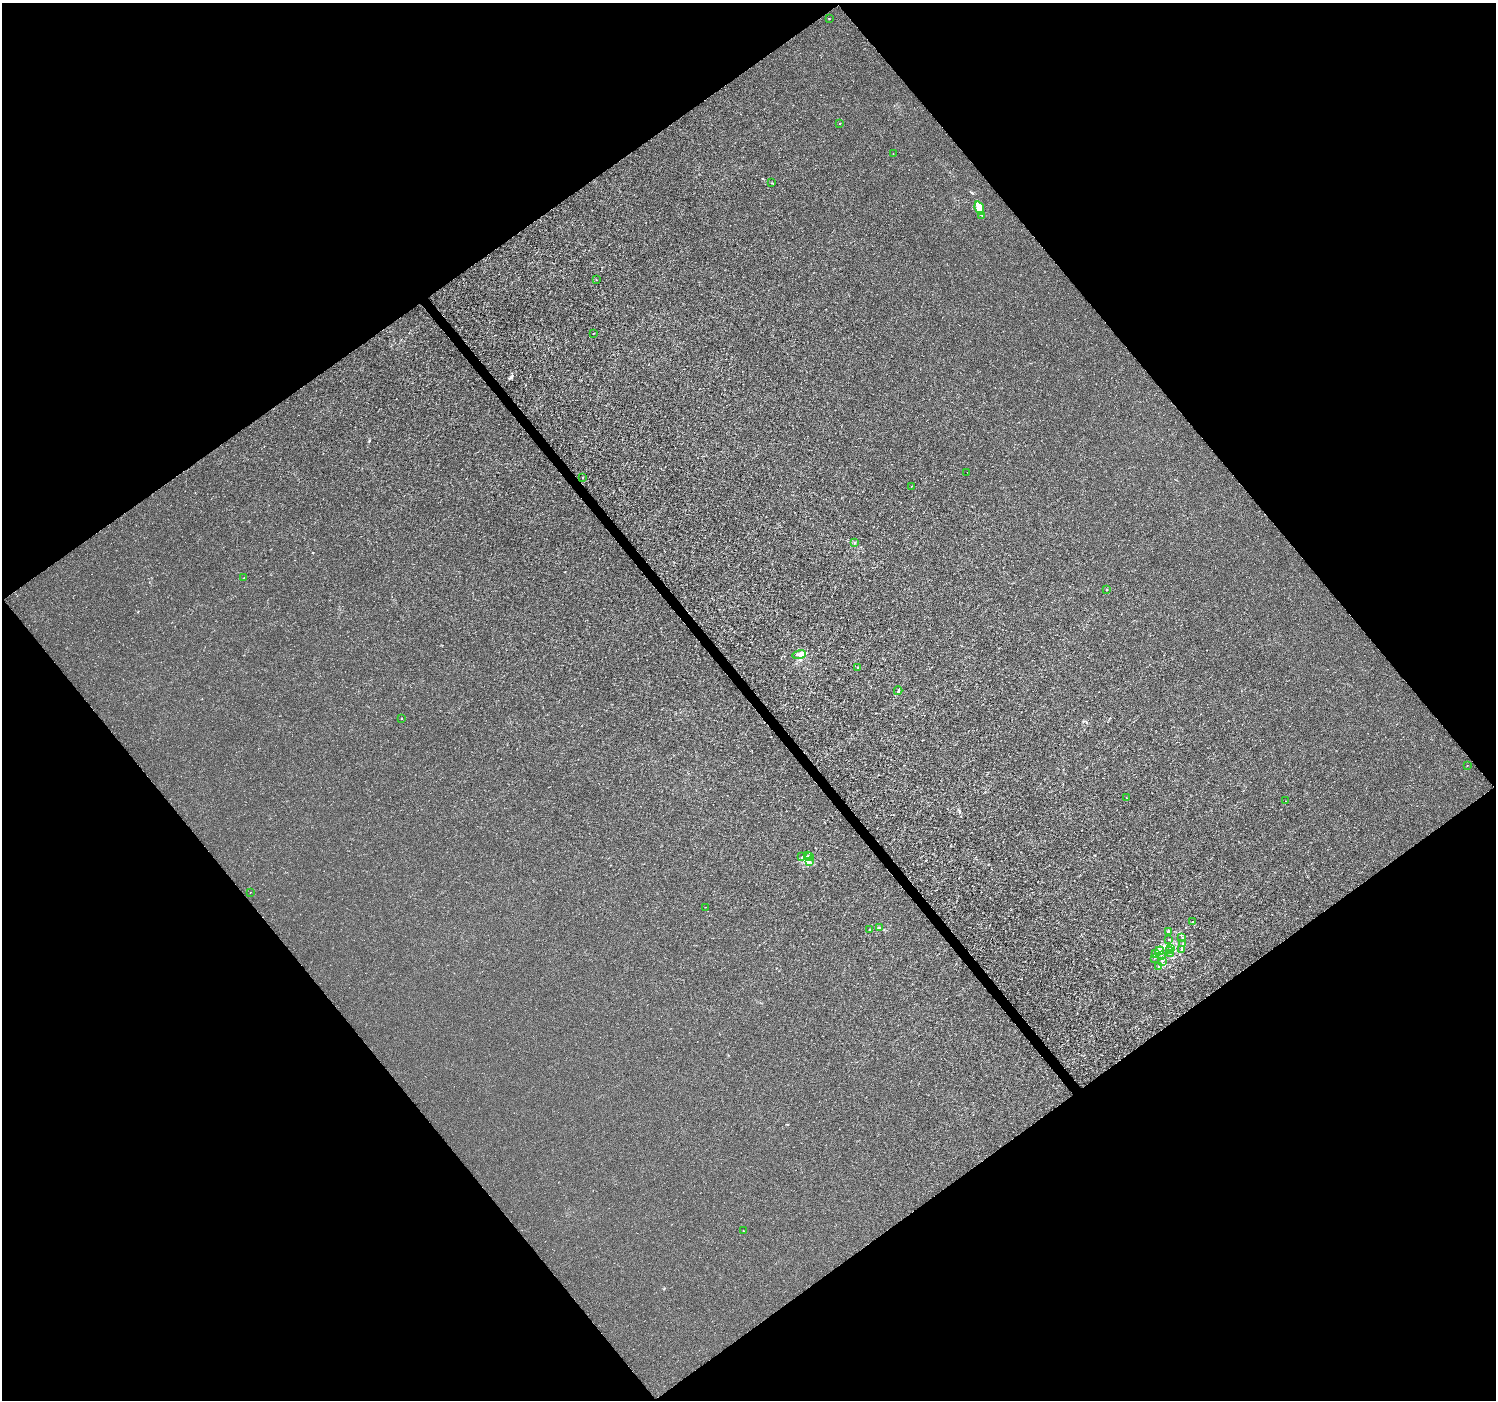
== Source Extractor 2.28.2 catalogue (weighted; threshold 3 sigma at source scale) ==
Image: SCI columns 1-5973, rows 136-5724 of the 5979 x 5921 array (HDU 1 of 3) = the unmasked area's bounding box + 8 px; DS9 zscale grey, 4 x 4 block average (1 PNG px = mean of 4 x 4 image px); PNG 1498 x 1402 px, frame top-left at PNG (2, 3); each listed source drawn as its Kron ellipse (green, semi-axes under 4 px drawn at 4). Shown black and unused: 50% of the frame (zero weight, under 3 of 4 exposures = <1% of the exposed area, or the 3 px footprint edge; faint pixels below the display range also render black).
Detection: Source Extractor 2.28.2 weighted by HDU 2 'WHT'. Background -3.47e-05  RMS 0.0018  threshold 0.00801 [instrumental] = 3 sigma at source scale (4.5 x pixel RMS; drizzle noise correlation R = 1.50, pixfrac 1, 0.0396/0.0396 arcsec/px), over >= 5 px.
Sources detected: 53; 1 coinciding with a brighter row at this scale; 7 inside a brighter listed object's ellipse — not listed separately; the other 45 listed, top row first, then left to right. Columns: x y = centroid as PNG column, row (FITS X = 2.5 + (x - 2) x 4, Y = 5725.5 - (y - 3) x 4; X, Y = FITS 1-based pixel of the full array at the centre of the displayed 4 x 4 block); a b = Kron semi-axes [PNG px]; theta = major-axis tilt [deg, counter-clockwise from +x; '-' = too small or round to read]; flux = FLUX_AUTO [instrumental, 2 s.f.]
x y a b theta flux
829 19 2 2 - 0.44
839 124 3 2 - 0.44
893 154 2 2 - 0.32
772 183 2 2 - 0.3
979 208 7 4 -74 5.1
982 215 2 2 - 0.51
596 280 2 2 - 0.69
593 333 2 2 - 0.38
967 472 2 2 - 0.24
582 477 2 2 - 0.71
911 486 2 2 - 0.37
855 542 2 2 - 0.6
244 578 2 2 - 0.34
1106 590 2 2 - 2.2
799 655 7 3 11 3.7
857 668 2 2 - 0.47
898 691 4 2 - 1.6
402 718 2 2 - 1.5
1467 765 2 2 - 0.27
1126 798 2 2 - 0.32
1286 801 2 2 - 0.29
807 856 2 2 - 0.58
810 856 3 2 - 0.95
802 857 3 2 - 0.98
809 861 2 2 - 0.63
250 892 2 2 - 0.31
705 907 2 2 - 0.38
1192 922 2 2 - 0.59
879 928 3 2 - 0.9
870 929 2 2 - 0.44
1168 931 3 2 - 1.3
1182 937 2 2 - 0.43
1168 939 2 2 - 0.6
1183 943 3 2 - 0.69
1170 948 2 2 - 0.52
1170 950 2 2 - 0.47
1182 950 3 2 - 1.4
1160 951 4 3 - 2.4
1155 954 3 3 - 2
1170 954 2 2 - 0.59
1161 956 3 2 - 0.59
1154 959 2 2 - 0.23
1162 961 2 2 - 0.44
1159 966 2 2 - 0.44
743 1231 2 2 - 0.23
Diffuse or blended objects may show on this block-average render without a row.